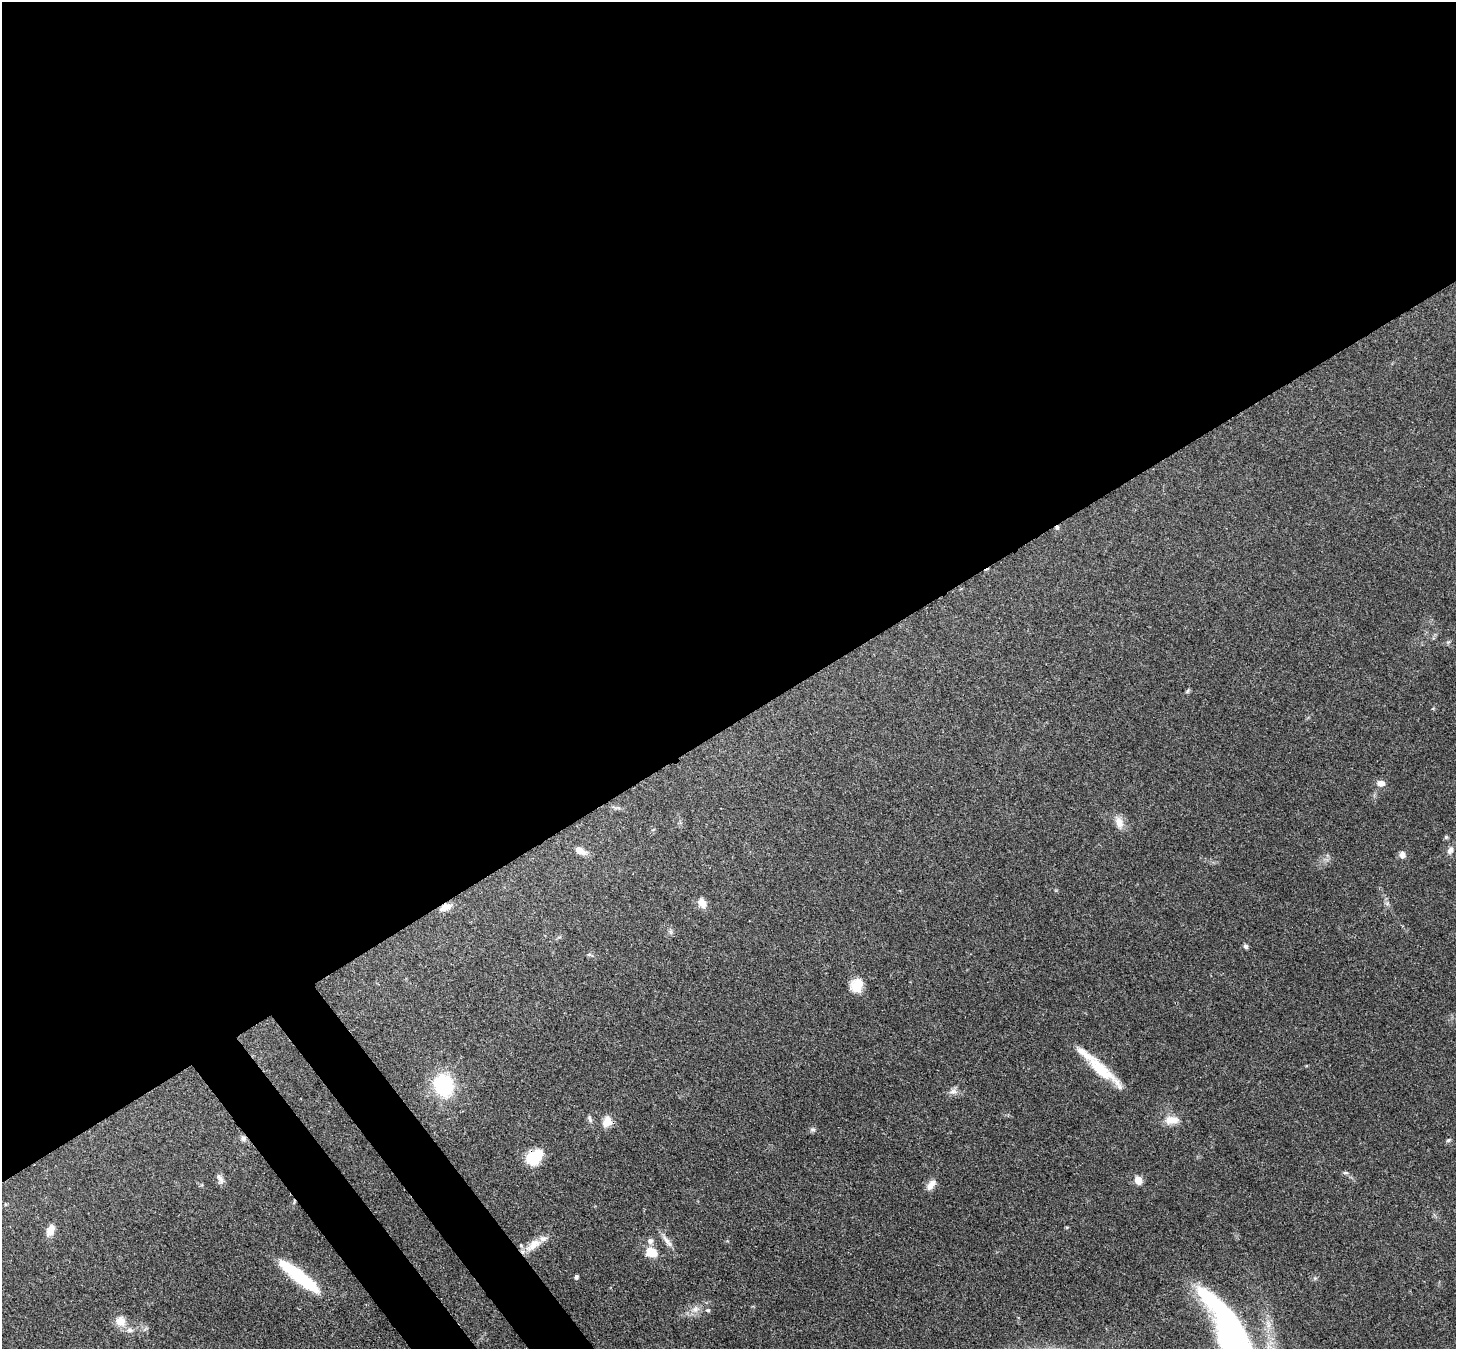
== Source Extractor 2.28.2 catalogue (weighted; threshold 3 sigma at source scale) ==
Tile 2 of 4 x 4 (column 2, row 1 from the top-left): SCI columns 1533-2986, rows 4251-5597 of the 5971 x 5944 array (HDU 1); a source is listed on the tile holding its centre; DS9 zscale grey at full resolution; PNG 1458 x 1351 px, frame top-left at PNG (2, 2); no overlay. Shown black and unused: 56% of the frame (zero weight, under 3 of 4 exposures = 7% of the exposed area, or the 3 px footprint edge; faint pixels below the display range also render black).
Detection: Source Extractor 2.28.2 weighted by HDU 2 'WHT'; one run over the whole footprint, this tile lists its part. Background 0.179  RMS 0.0049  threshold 0.022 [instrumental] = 3 sigma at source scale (4.5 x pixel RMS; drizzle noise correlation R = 1.50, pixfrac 1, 0.05/0.05 arcsec/px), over >= 5 px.
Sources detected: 45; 2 inside a brighter object's white glare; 1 cosmic-ray / hot-pixel residue — not listed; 4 inside a brighter listed object's ellipse — not listed separately; the other 38 listed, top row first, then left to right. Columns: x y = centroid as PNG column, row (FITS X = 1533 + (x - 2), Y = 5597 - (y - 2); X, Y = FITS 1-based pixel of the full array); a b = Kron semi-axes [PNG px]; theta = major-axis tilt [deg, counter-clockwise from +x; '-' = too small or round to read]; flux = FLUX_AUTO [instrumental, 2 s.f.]
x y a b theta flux
1187 691 7 5 59 0.77
1433 708 5 3 - 0.43
1381 783 9 7 -4 3.1
1119 822 18 10 -72 4.8
1446 837 5 5 - 0.73
1450 850 10 7 69 2.3
581 851 16 8 -26 3.8
1402 855 8 7 - 2.5
702 903 12 8 -55 4.3
446 907 15 8 22 4.1
670 932 7 4 -89 1.1
1245 946 6 5 - 1.2
589 954 6 4 0 0.77
857 985 15 13 67 9
1100 1069 52 11 -41 19
444 1085 16 13 -69 43
953 1091 10 8 10 2.4
590 1119 11 4 -73 1.2
1172 1120 19 11 -1 5.9
607 1122 13 10 68 5.5
813 1129 8 6 0 1.1
243 1138 8 7 - 1.6
1448 1140 6 4 30 0.75
537 1156 20 13 69 12
1346 1173 8 3 6 0.72
220 1179 15 7 -71 2.4
1138 1180 5 5 - 13
931 1185 15 8 57 3.5
50 1230 14 8 63 4.3
667 1241 22 6 -53 3.4
533 1245 26 11 36 7.3
651 1252 14 11 -26 7.7
299 1277 48 10 -38 36
576 1277 4 4 - 1.2
695 1309 11 9 38 3.4
708 1310 6 5 - 0.76
120 1321 14 12 -29 5.4
1235 1347 53 24 -63 130
Overlapping masked pixels (flux is a lower limit): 3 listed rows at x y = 446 907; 243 1138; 537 1156
Isophote crosses this tile's border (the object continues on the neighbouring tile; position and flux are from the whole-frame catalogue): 1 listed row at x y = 1235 1347